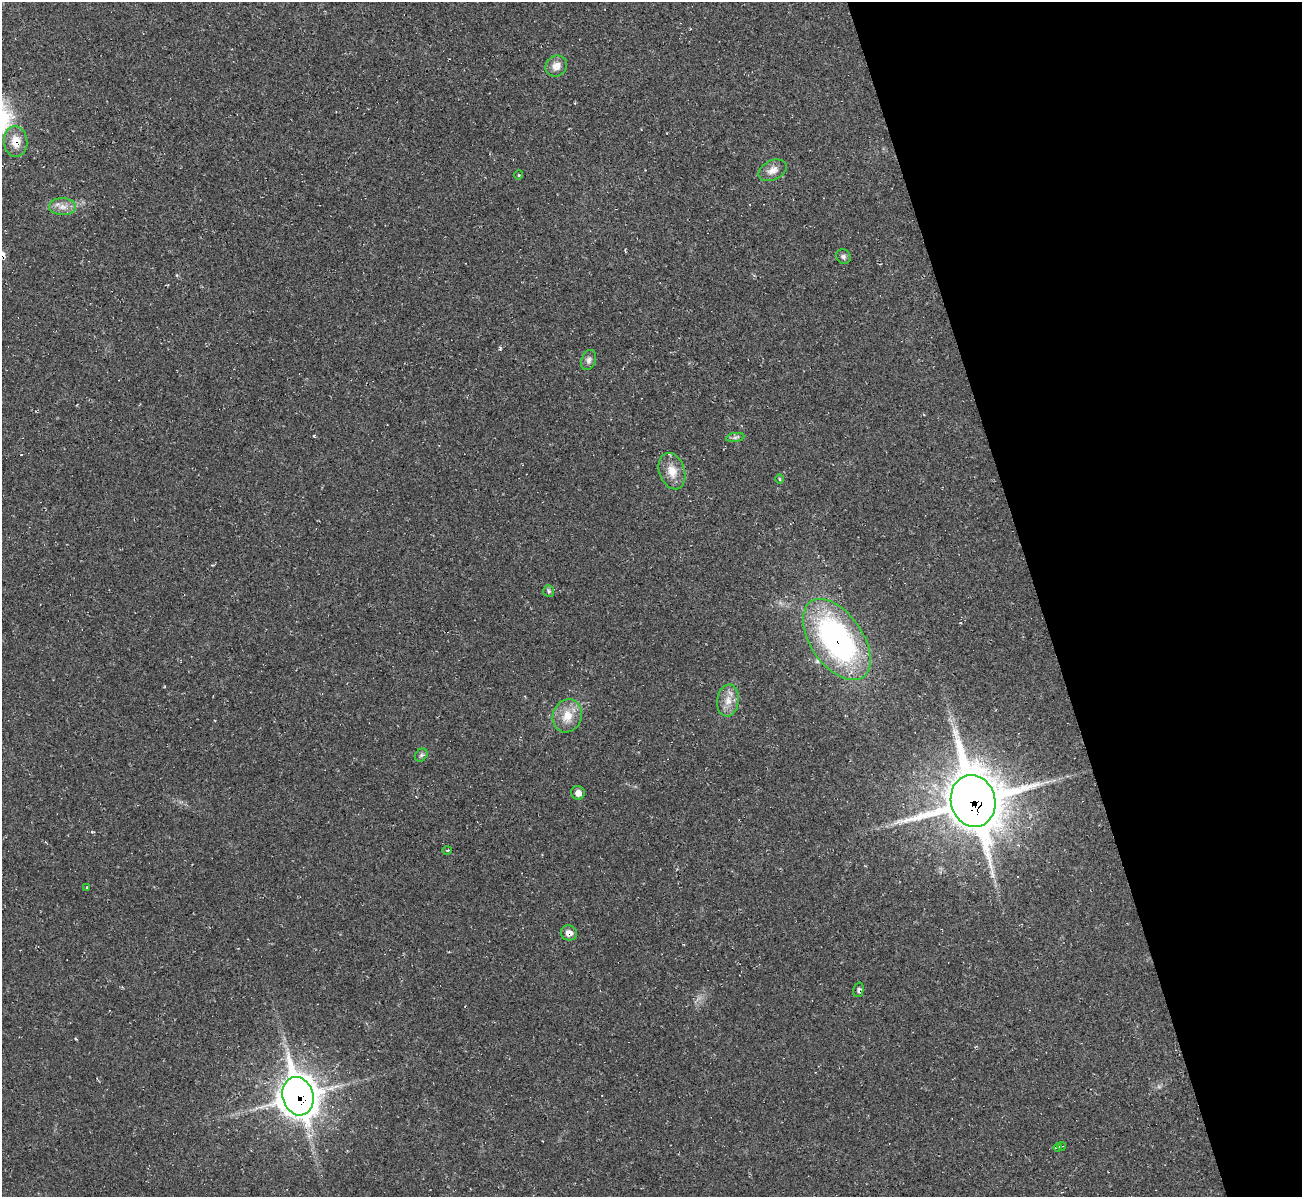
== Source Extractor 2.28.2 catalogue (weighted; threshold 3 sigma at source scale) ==
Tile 12 of 4 x 4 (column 4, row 3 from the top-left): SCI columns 3903-5202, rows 1337-2531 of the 5202 x 5184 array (HDU 1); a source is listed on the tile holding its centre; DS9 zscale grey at full resolution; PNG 1304 x 1199 px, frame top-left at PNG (2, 2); each listed source drawn as its Kron ellipse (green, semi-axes under 4 px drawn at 4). Shown black and unused: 20% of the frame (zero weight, under 2 of 3 exposures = <1% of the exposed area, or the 3 px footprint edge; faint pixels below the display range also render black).
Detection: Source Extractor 2.28.2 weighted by HDU 2 'WHT'; one run over the whole footprint, this tile lists its part. Background 0.0513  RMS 0.0069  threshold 0.031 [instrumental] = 3 sigma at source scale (4.5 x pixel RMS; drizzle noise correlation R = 1.50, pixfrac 1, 0.05/0.05 arcsec/px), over >= 5 px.
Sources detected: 24; all 24 listed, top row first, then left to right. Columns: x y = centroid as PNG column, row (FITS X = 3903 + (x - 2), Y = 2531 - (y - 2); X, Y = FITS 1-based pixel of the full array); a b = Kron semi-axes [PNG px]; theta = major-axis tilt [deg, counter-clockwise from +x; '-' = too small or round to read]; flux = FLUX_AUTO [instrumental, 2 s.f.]
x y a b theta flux
556 66 11 10 - 5.9
16 142 15 12 -85 9.9
773 170 15 9 27 5.7
519 175 5 4 - 0.67
63 207 13 8 -1 5.3
843 257 7 7 - 1.9
589 360 10 7 69 2.7
735 437 9 4 9 1.7
672 471 18 12 -71 9.6
779 479 5 3 - 0.75
549 591 6 5 - 1.1
837 640 46 26 -55 170
728 700 16 11 82 7.7
567 716 17 14 70 12
421 755 7 5 46 1.5
578 793 7 6 - 4.1
973 801 26 22 -75 3400
447 850 4 3 - 0.78
86 888 3 3 - 1.1
569 933 8 7 - 4.8
858 990 7 5 75 1.8
298 1096 19 15 -75 1200
1062 1146 4 3 - 2.5
1058 1147 4 2 - 3.1
Overlapping masked pixels (flux is a lower limit): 5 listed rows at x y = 16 142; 837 640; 973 801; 569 933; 298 1096